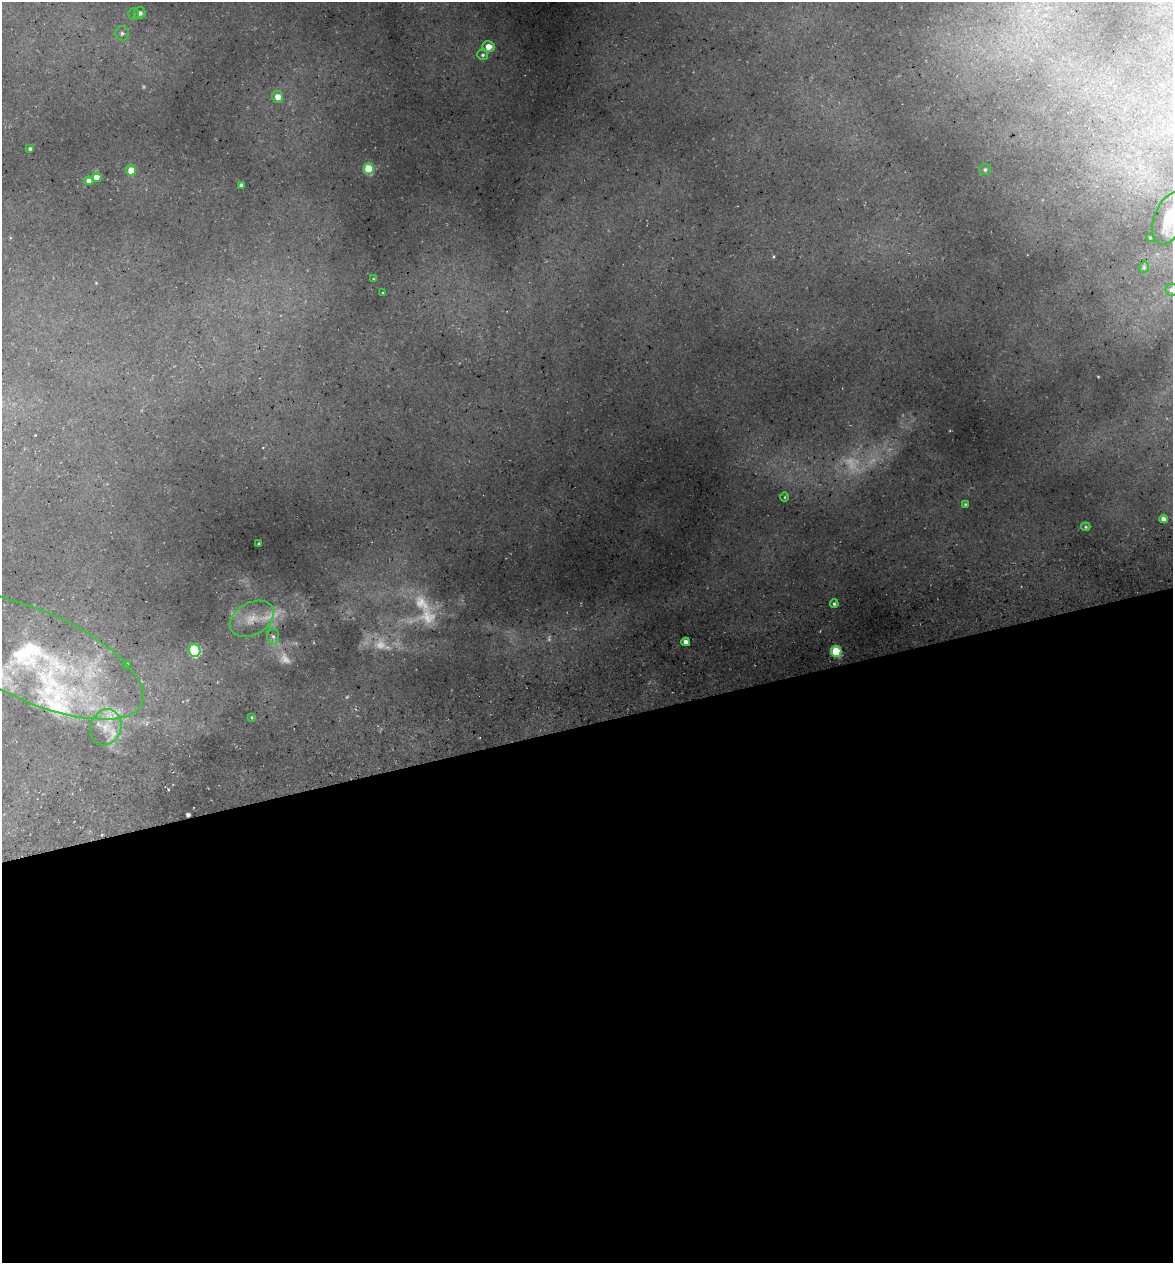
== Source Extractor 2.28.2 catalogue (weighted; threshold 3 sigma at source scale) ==
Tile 15 of 4 x 4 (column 3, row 4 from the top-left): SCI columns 2485-3655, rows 75-1335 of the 4922 x 5194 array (HDU 1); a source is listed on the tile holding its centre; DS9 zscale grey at full resolution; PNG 1175 x 1265 px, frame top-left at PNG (2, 2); each listed source drawn as its Kron ellipse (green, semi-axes under 4 px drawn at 4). Shown black and unused: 43% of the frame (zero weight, under 3 of 5 exposures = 5% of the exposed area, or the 3 px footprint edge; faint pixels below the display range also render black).
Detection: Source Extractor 2.28.2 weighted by HDU 2 'WHT'; one run over the whole footprint, this tile lists its part. Background 0.16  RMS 0.0083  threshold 0.0373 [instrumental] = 3 sigma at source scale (4.5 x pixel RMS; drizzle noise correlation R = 1.50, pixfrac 1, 0.0396/0.0396 arcsec/px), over >= 5 px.
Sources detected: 49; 10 too faint to see at this stretch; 2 cosmic-ray / hot-pixel residue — neither listed nor drawn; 3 inside a brighter listed object's ellipse — not listed separately; the other 34 listed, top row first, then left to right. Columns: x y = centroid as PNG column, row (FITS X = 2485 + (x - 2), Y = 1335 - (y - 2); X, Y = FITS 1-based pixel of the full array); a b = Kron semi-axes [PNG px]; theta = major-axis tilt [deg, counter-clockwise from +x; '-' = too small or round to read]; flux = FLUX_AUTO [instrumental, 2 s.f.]
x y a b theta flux
140 13 6 6 - 3.7
134 14 6 5 - 1.6
122 33 7 7 - 2.9
488 47 6 5 - 8.1
483 55 5 5 - 1.8
278 97 6 5 - 6.5
30 149 4 3 - 1.9
369 169 5 5 - 40
131 170 5 5 - 13
985 170 6 5 - 1.8
97 177 5 4 - 8.9
89 181 5 4 - 4.5
241 185 4 4 - 3
1170 218 28 15 68 14
1150 238 3 2 - 0.91
1144 267 6 4 76 1.5
373 279 4 3 - 0.68
1171 290 6 6 - 2.3
383 293 3 2 - 0.65
785 497 5 3 - 0.86
965 504 4 4 - 1
1163 519 4 4 - 4
1086 527 5 4 - 1.1
258 544 3 2 - 0.74
834 604 4 4 - 1.5
252 619 23 16 29 18
273 636 8 6 -87 2.7
686 642 4 4 - 5.3
195 651 6 5 - 76
836 651 5 5 - 42
34 656 119 45 -24 160
127 664 3 3 - 1
252 717 4 3 - 0.82
106 727 18 15 68 16
Isophote crosses this tile's border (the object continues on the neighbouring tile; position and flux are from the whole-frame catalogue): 2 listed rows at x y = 1170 218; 1171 290